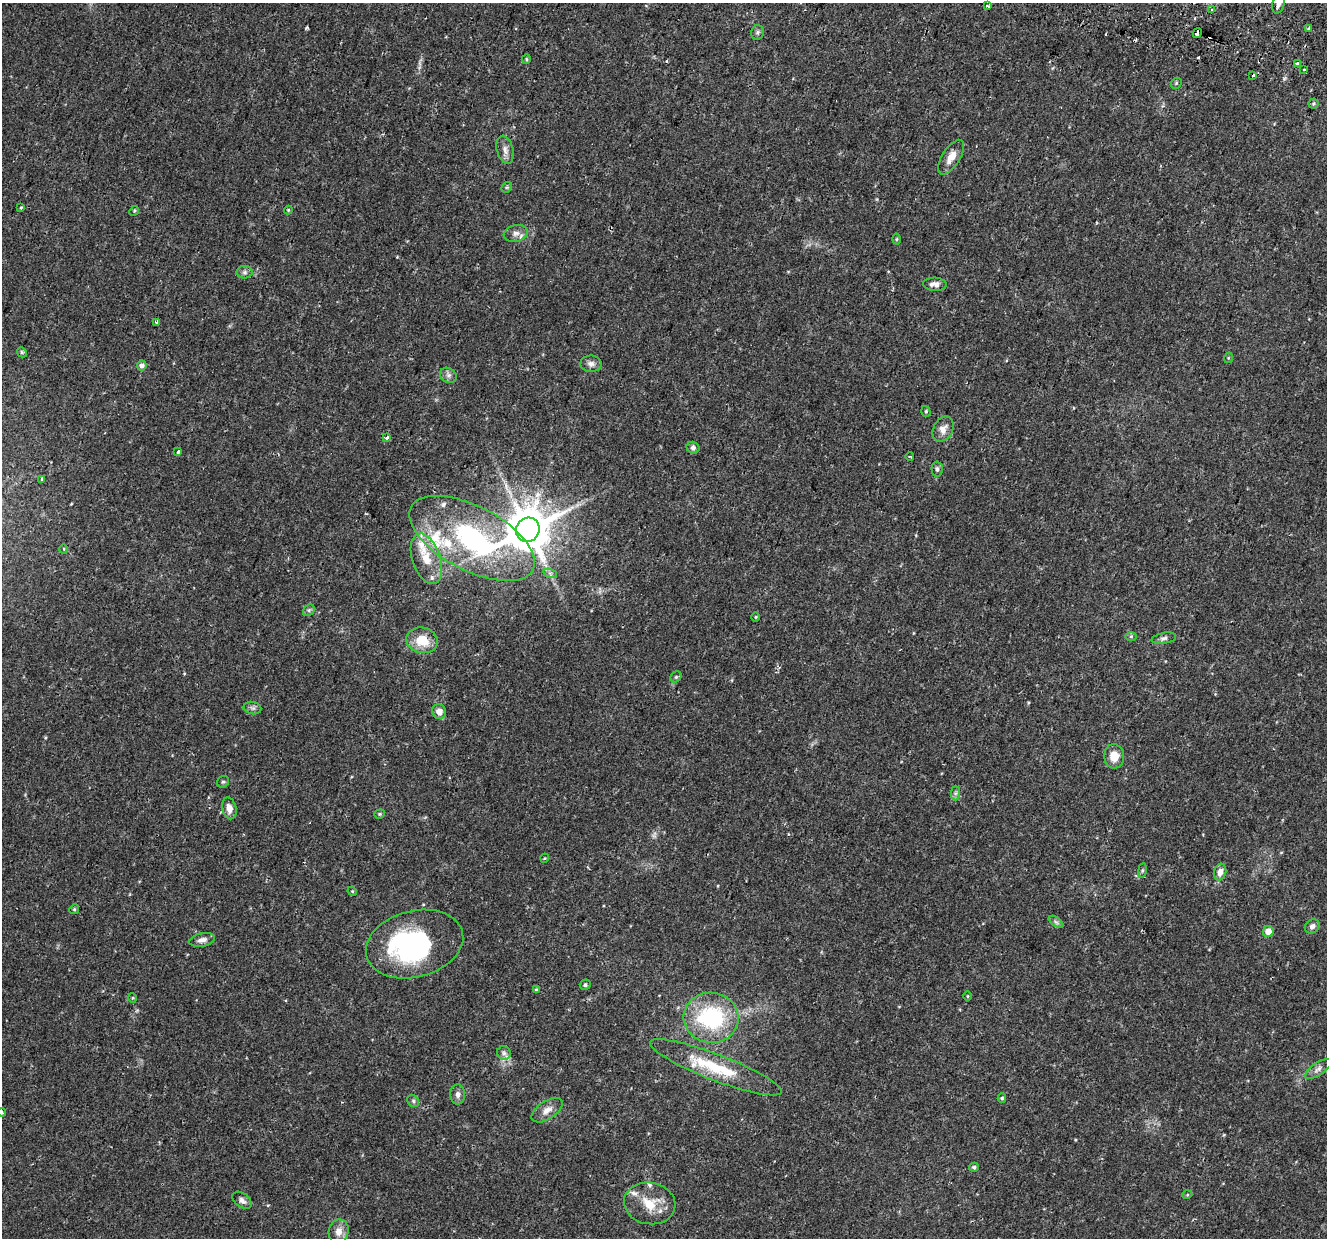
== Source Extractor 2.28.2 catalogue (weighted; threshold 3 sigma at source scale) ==
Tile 10 of 4 x 4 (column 2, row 3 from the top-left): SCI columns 1402-2726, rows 1590-2825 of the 5443 x 5590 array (HDU 1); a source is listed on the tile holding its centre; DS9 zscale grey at full resolution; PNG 1329 x 1240 px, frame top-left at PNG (2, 3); each listed source drawn as its Kron ellipse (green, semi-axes under 4 px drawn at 4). Shown black and unused: <1% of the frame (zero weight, under 2 of 3 exposures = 5% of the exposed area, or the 3 px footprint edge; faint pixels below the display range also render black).
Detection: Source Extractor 2.28.2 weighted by HDU 2 'WHT'; one run over the whole footprint, this tile lists its part. Background 0.0371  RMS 0.0039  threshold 0.0178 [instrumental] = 3 sigma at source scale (4.5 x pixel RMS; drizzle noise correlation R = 1.50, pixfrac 1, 0.0396/0.0396 arcsec/px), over >= 5 px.
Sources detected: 97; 1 inside a brighter object's white glare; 6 cosmic-ray / hot-pixel residue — neither listed nor drawn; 8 inside a brighter listed object's ellipse — not listed separately; the other 82 listed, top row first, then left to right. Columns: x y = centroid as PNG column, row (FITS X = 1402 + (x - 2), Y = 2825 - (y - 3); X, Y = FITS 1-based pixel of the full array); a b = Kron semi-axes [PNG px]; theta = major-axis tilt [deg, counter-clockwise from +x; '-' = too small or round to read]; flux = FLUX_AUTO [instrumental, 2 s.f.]
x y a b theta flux
1278 4 10 6 76 1.5
987 6 4 3 - 1.3
1211 10 3 3 - 0.44
1308 28 3 2 - 0.48
757 32 7 6 - 0.83
1197 33 5 3 - 10
526 59 5 4 - 0.53
1298 63 4 3 - 2.4
1303 70 3 3 - 1.5
1253 75 3 3 - 2
1176 83 6 5 - 0.56
1313 104 5 5 - 0.54
505 150 14 8 -75 2.3
951 157 19 9 58 4.1
507 187 6 4 43 0.53
21 207 3 3 - 0.95
288 210 4 4 - 0.39
134 211 5 4 - 0.44
516 233 12 8 14 2.3
896 239 5 3 - 0.39
245 272 8 6 0 1.1
935 284 12 6 -3 2
157 322 4 3 - 3.7
22 352 5 4 - 0.53
1228 358 5 3 - 0.35
591 364 10 8 -1 1.7
142 365 5 4 - 1.7
448 375 9 7 -31 1.5
926 411 5 4 - 0.52
943 429 13 9 62 2.9
387 438 4 3 - 1.5
693 448 6 5 - 1.2
178 452 4 3 - 1.5
910 457 4 2 - 0.35
937 469 7 5 -89 1
42 479 4 3 - 1.2
528 530 12 11 - 1600
472 538 69 32 -27 77
64 549 5 3 - 0.29
426 559 26 14 -71 9.2
550 573 7 4 -19 0.8
309 610 6 5 - 0.76
756 617 4 3 - 0.35
1131 636 6 4 0 0.5
1164 638 12 5 9 1.2
422 640 16 12 -13 8.4
676 677 6 5 - 0.55
252 708 9 6 -12 1.1
439 712 7 7 - 2.7
1114 756 12 10 -86 4.9
223 782 6 5 - 0.58
956 793 7 4 89 0.82
229 808 11 7 -77 2.9
380 814 5 4 - 0.48
545 858 5 3 - 0.32
1142 870 7 4 82 0.6
1220 872 8 6 77 2.5
352 891 5 3 - 0.34
74 909 5 4 - 0.52
1056 922 8 4 -36 0.88
1312 926 8 6 40 1.7
1268 931 5 5 - 4.1
202 940 13 6 11 1.8
415 944 49 33 15 64
585 985 5 5 - 0.75
536 990 4 3 - 0.36
968 996 5 3 - 0.37
133 998 5 3 - 0.34
711 1018 27 25 -7 35
504 1053 7 7 - 1.2
716 1067 70 13 -21 20
1318 1069 15 6 34 1.8
458 1094 10 7 -90 1.5
1002 1098 5 4 - 0.52
413 1101 6 5 - 0.73
547 1110 17 9 34 3.2
2 1112 4 3 - 0.56
974 1167 5 4 - 0.78
1187 1195 5 3 - 0.35
242 1200 11 7 -37 1.6
650 1203 26 20 -10 9.4
339 1232 12 10 79 3.3
Overlapping masked pixels (flux is a lower limit): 1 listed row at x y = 1197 33
Isophote crosses this tile's border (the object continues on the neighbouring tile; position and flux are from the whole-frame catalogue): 2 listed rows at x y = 1278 4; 2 1112